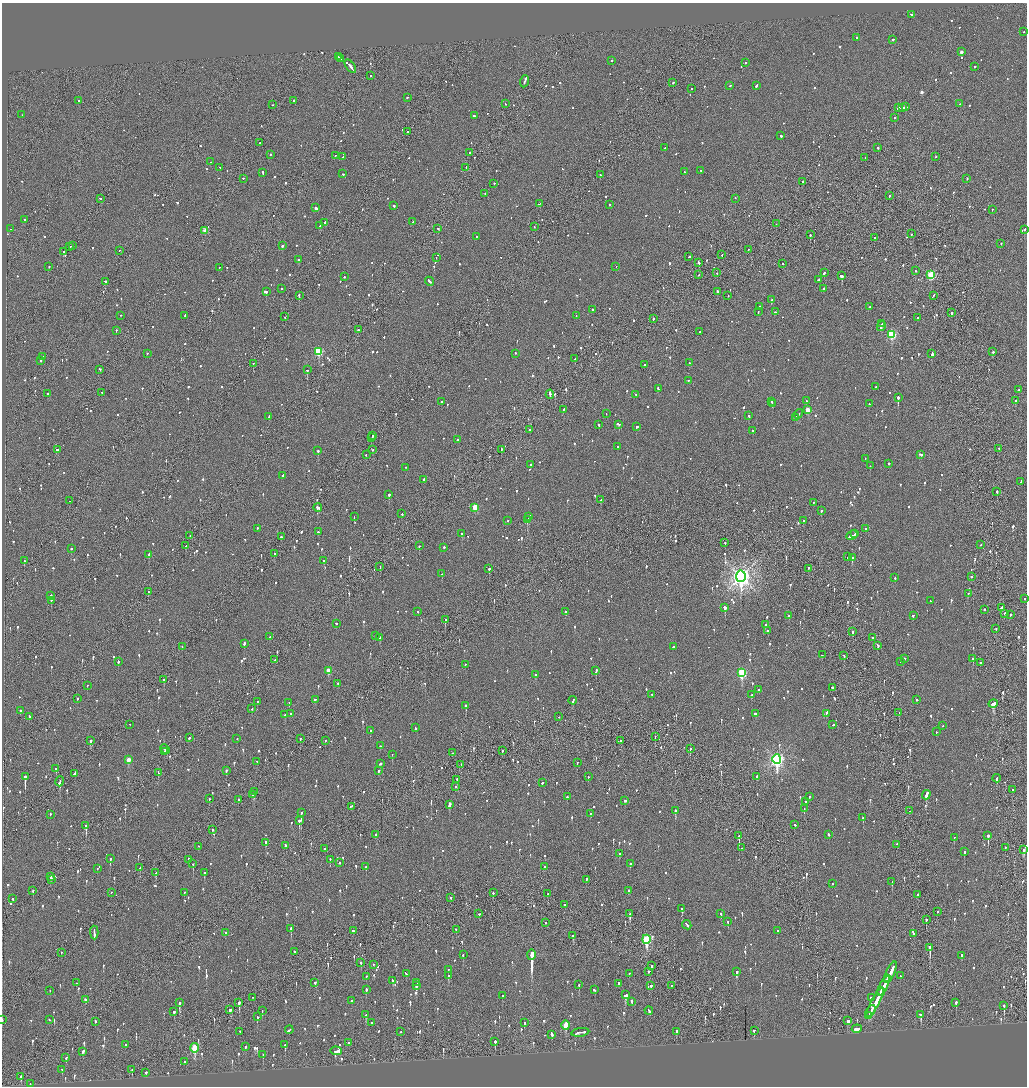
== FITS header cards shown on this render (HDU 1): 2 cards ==
NAXIS1  =                 2050
NAXIS2  =                 2168

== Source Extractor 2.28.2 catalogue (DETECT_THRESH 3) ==
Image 2050 x 2168 px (HDU 1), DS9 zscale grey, zoomed out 1/2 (1 PNG px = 2 x 2 image px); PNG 1029 x 1088 px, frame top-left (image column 2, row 2168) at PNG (2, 3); each listed source drawn as its Kron ellipse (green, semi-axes under 4 px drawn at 4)
Background -0.0968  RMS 0.066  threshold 0.199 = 3 sigma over >= 5 px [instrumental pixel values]
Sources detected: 1494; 50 cannot appear on this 1/2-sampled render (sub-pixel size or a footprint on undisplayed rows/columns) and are neither listed nor drawn; of the other 1444, the 500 brightest by FLUX_AUTO listed and drawn (944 fainter detections omitted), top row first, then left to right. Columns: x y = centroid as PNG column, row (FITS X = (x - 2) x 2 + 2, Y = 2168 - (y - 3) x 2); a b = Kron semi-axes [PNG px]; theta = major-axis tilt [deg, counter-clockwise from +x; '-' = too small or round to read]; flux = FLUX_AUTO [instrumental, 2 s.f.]
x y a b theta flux
911 15 3 2 - 160
1024 32 2 2 - 57
857 38 2 2 - 110
893 40 2 2 - 110
961 52 2 2 - 61
338 57 3 2 - 130
340 59 3 1 - 85
612 61 2 2 - 210
745 63 2 2 - 93
350 67 8 2 -53 470
975 67 2 2 - 92
371 76 2 2 - 78
524 82 6 2 70 490
673 83 2 2 - 100
730 86 2 2 - 94
756 86 3 2 - 170
692 89 2 2 - 79
407 98 2 2 - 140
79 101 2 2 - 200
294 101 2 2 - 130
505 104 2 2 - 110
960 104 3 2 - 85
272 105 2 2 - 58
905 107 3 2 - 120
898 108 4 2 - 270
903 108 3 2 - 110
22 115 2 1 - 58
474 116 2 2 - 95
895 118 2 2 - 84
407 132 2 2 - 100
781 136 2 2 - 180
260 143 2 2 - 66
664 148 2 2 - 99
878 148 2 1 - 430
469 153 2 2 - 67
271 155 2 2 - 97
335 156 2 1 - 77
343 157 2 2 - 150
936 157 2 1 - 70
865 158 3 2 - 140
210 162 2 1 - 61
220 168 2 2 - 61
466 168 2 2 - 540
701 171 2 2 - 100
684 172 2 2 - 63
263 173 4 2 - 88
343 174 2 2 - 65
600 175 2 2 - 67
243 179 2 2 - 67
967 179 2 2 - 72
803 182 2 2 - 420
494 184 2 2 - 67
485 194 2 2 - 81
889 196 2 2 - 120
100 199 3 2 - 110
735 199 2 2 - 88
539 204 4 1 - 130
610 205 2 2 - 85
394 206 2 2 - 130
316 208 3 2 - 620
992 210 2 1 - 63
24 220 2 2 - 98
413 222 2 2 - 58
325 223 3 2 - 110
776 224 2 1 - 120
319 226 2 2 - 260
534 227 2 1 - 73
10 229 2 2 - 74
438 229 2 2 - 72
1024 230 2 2 - 250
205 231 3 2 - 200
911 234 2 2 - 110
810 235 2 2 - 320
476 237 2 2 - 59
875 238 2 2 - 63
1001 244 2 2 - 57
73 246 2 1 - 69
282 246 2 2 - 420
70 247 3 1 - 130
748 250 2 2 - 100
119 251 2 1 - 120
63 252 2 2 - 360
722 255 2 1 - 71
689 257 2 2 - 93
436 258 2 1 - 91
299 260 2 2 - 200
698 263 3 2 - 80
783 264 2 2 - 75
49 267 2 2 - 78
616 267 2 2 - 75
219 268 2 2 - 61
915 271 2 2 - 68
717 273 2 1 - 63
824 273 3 2 - 130
699 275 2 1 - 120
931 275 3 3 - 840
841 276 3 2 - 750
344 277 2 2 - 80
819 280 4 2 - 140
105 282 4 2 - 200
430 282 5 2 - 180
282 289 2 2 - 76
824 289 2 2 - 350
266 292 3 2 - 420
718 292 3 2 - 140
299 296 3 1 - 280
728 296 2 2 - 56
933 296 3 1 - 90
772 300 2 2 - 65
760 307 2 2 - 72
870 307 2 2 - 68
592 310 2 2 - 93
758 312 3 2 - 85
775 312 2 2 - 220
952 313 2 2 - 320
121 316 2 2 - 81
185 316 2 2 - 190
576 316 2 1 - 67
285 317 2 1 - 110
918 318 2 2 - 62
653 319 2 2 - 100
882 324 3 1 - 76
881 326 5 2 - 210
358 330 2 1 - 190
116 331 2 2 - 62
700 332 2 1 - 57
892 335 3 3 - 1200
319 352 3 3 - 930
993 352 2 2 - 250
147 354 2 2 - 64
515 354 2 2 - 71
932 354 4 2 - 260
42 357 2 2 - 78
575 359 2 2 - 75
41 361 2 2 - 73
689 363 2 2 - 110
253 364 2 1 - 130
644 365 2 2 - 120
100 370 2 2 - 65
307 370 2 2 - 200
688 381 2 2 - 70
876 387 2 2 - 56
658 389 3 2 - 160
1018 390 2 2 - 160
102 393 2 2 - 75
48 394 2 2 - 110
550 395 4 2 - 270
636 395 2 2 - 66
898 398 2 2 - 870
806 401 2 2 - 130
1015 401 2 2 - 150
441 402 2 2 - 160
772 402 2 2 - 140
772 404 2 2 - 120
869 404 2 2 - 110
563 410 3 2 - 140
808 410 3 3 - 310
606 414 2 1 - 63
798 414 5 2 - 170
749 416 2 2 - 210
269 417 3 2 - 85
796 418 4 2 - 130
619 424 3 2 - 120
599 425 2 2 - 68
637 427 2 2 - 86
529 430 2 1 - 130
753 431 2 2 - 210
373 436 2 2 - 140
371 438 3 1 - 180
458 440 2 2 - 420
617 447 2 2 - 87
999 449 2 2 - 63
58 450 3 2 - 170
372 450 2 1 - 100
501 450 2 2 - 110
318 451 2 2 - 380
366 455 2 2 - 70
920 455 4 2 - 140
865 459 2 1 - 71
889 464 2 2 - 230
531 465 2 2 - 120
870 466 2 2 - 85
406 468 2 2 - 69
283 476 3 2 - 61
424 480 2 2 - 120
1021 482 3 2 - 91
997 492 2 2 - 180
389 495 2 2 - 250
600 500 2 2 - 200
70 501 2 1 - 72
813 503 2 2 - 59
318 508 4 2 - 370
475 508 3 3 - 340
821 511 2 2 - 83
402 514 2 2 - 150
354 517 2 2 - 65
529 517 3 2 - 180
527 520 4 2 - 300
508 521 2 2 - 87
804 521 2 2 - 220
257 529 2 2 - 68
865 529 2 2 - 96
318 532 2 2 - 350
462 534 2 2 - 110
855 534 2 2 - 77
190 536 2 1 - 140
852 536 6 2 28 300
281 537 2 2 - 300
725 543 2 2 - 73
980 545 2 2 - 69
186 546 2 2 - 100
419 546 2 2 - 70
444 548 2 2 - 140
71 549 2 1 - 260
274 554 2 1 - 250
149 555 3 2 - 140
848 557 3 2 - 99
852 558 2 2 - 110
24 561 2 1 - 91
324 561 2 2 - 210
380 567 2 1 - 120
489 569 2 2 - 370
809 569 2 2 - 140
442 574 2 2 - 60
741 577 5 5 - 8800
971 577 2 2 - 89
895 578 2 2 - 56
148 592 2 2 - 73
968 594 2 2 - 76
51 596 2 2 - 100
1024 599 2 2 - 98
51 601 2 1 - 140
930 601 2 2 - 94
725 608 2 2 - 460
1001 608 3 1 - 230
985 610 2 2 - 110
418 612 2 2 - 59
565 612 2 2 - 110
1004 614 2 2 - 100
1011 615 2 2 - 66
789 616 3 2 - 120
913 616 2 2 - 81
445 620 2 2 - 110
336 624 2 2 - 81
765 625 2 2 - 140
996 629 2 2 - 61
768 631 2 2 - 58
853 632 3 1 - 710
375 636 3 2 - 99
270 637 2 2 - 72
380 638 2 2 - 220
872 638 2 2 - 65
244 644 3 2 - 89
878 646 3 2 - 98
182 647 2 1 - 100
673 647 2 2 - 58
822 655 3 2 - 140
844 656 2 2 - 83
904 659 2 2 - 380
973 659 2 2 - 150
275 660 2 2 - 180
118 662 2 2 - 110
901 662 2 2 - 91
980 663 2 1 - 69
465 665 2 2 - 96
328 671 3 2 - 180
596 671 3 2 - 100
742 673 4 3 - 1300
535 675 3 2 - 72
164 680 2 2 - 200
338 684 2 2 - 71
87 686 2 2 - 230
832 688 2 2 - 190
759 690 2 2 - 110
652 695 2 2 - 59
751 695 2 2 - 59
77 699 2 2 - 79
315 700 2 2 - 110
917 700 2 2 - 140
573 701 4 2 - 220
257 702 2 2 - 90
289 703 2 2 - 170
993 704 4 2 - 870
466 706 3 2 - 210
252 709 2 2 - 63
20 711 2 2 - 78
899 713 2 2 - 130
290 714 2 2 - 61
756 714 4 2 - 130
826 714 3 2 - 84
285 715 2 2 - 91
29 717 3 2 - 62
559 717 2 2 - 78
130 725 2 2 - 59
833 725 2 2 - 61
943 726 2 2 - 73
415 728 2 2 - 100
370 731 2 2 - 68
936 732 2 2 - 71
655 737 2 1 - 70
189 738 2 2 - 230
237 739 2 2 - 74
300 739 2 2 - 140
91 741 3 2 - 75
325 741 2 1 - 80
621 741 2 1 - 270
380 746 2 2 - 87
690 749 2 2 - 78
165 750 5 2 - 160
502 751 2 2 - 65
165 752 2 2 - 270
453 753 2 1 - 110
392 755 2 1 - 110
129 760 3 2 - 180
777 760 5 4 - 3800
257 762 2 1 - 180
577 763 2 2 - 75
380 764 3 2 - 90
461 765 2 2 - 61
56 769 3 2 - 310
226 771 2 2 - 220
379 771 2 2 - 68
158 773 3 1 - 160
74 774 4 2 - 140
25 777 3 2 - 5200
588 777 2 2 - 66
757 777 2 2 - 140
997 779 4 2 - 110
457 780 3 2 - 110
60 782 5 2 - 240
542 783 2 2 - 130
455 787 2 1 - 120
1013 790 2 2 - 100
254 792 2 1 - 210
253 795 2 2 - 120
926 795 5 2 - 580
567 797 2 2 - 100
809 797 2 2 - 87
209 799 2 2 - 56
238 800 2 2 - 87
625 801 3 2 - 70
806 802 2 2 - 200
449 805 4 2 - 1100
351 807 4 2 - 98
804 809 2 1 - 140
675 811 3 2 - 320
909 811 2 1 - 99
301 813 2 2 - 440
590 814 2 2 - 64
50 815 2 2 - 81
863 818 2 2 - 110
299 821 3 2 - 300
795 825 2 2 - 63
86 826 3 2 - 780
213 830 2 2 - 250
375 835 2 2 - 120
829 835 3 2 - 87
739 836 2 1 - 480
988 836 3 2 - 530
954 838 2 2 - 110
266 843 3 2 - 190
897 845 2 2 - 310
285 846 2 2 - 150
199 847 2 1 - 70
741 848 2 2 - 64
1005 848 2 2 - 89
324 849 2 1 - 160
1024 850 3 2 - 230
964 852 2 2 - 120
619 854 3 2 - 110
110 859 3 2 - 230
189 860 2 2 - 130
330 860 3 2 - 65
340 863 2 2 - 120
193 864 2 1 - 250
630 864 3 2 - 62
366 867 2 2 - 62
545 867 2 2 - 120
140 868 2 2 - 66
97 869 2 2 - 120
156 873 3 2 - 100
204 873 3 2 - 210
51 877 2 2 - 88
52 880 3 2 - 120
587 880 2 2 - 270
892 882 2 2 - 170
832 884 2 2 - 71
33 891 3 2 - 100
628 891 2 2 - 120
111 893 2 2 - 60
184 893 2 2 - 82
493 893 2 2 - 61
548 894 2 2 - 76
918 895 2 1 - 58
451 898 2 2 - 76
13 899 2 2 - 94
564 905 2 2 - 210
682 909 3 2 - 170
937 912 2 2 - 62
479 914 2 2 - 91
630 914 4 2 - 320
721 914 3 2 - 60
926 920 2 2 - 140
728 922 2 2 - 97
546 923 2 1 - 77
687 925 5 2 - 170
291 929 2 2 - 230
456 930 2 2 - 63
354 931 3 2 - 140
777 931 2 2 - 110
94 933 7 2 -87 320
226 933 3 2 - 120
913 934 2 2 - 67
573 936 2 2 - 60
646 940 4 3 - 1100
930 948 3 2 - 940
294 952 2 2 - 100
61 953 2 2 - 87
463 955 3 2 - 76
531 955 5 2 - 34000
962 956 3 2 - 69
361 963 2 2 - 76
373 965 2 2 - 66
651 966 3 2 - 290
448 970 2 2 - 88
649 972 2 2 - 390
736 972 3 2 - 270
890 972 11 2 65 570
406 974 4 2 - 170
629 974 2 2 - 56
448 976 2 2 - 220
900 976 2 2 - 120
366 977 2 2 - 67
888 979 4 2 - 160
392 981 3 2 - 360
76 983 2 2 - 83
315 983 2 2 - 96
417 983 2 1 - 100
619 984 2 2 - 140
579 985 3 2 - 90
416 986 3 2 - 98
651 986 2 2 - 130
671 986 2 1 - 63
884 986 10 2 64 590
366 990 2 2 - 120
595 990 3 2 - 99
50 991 2 2 - 65
881 992 5 2 - 210
625 995 3 3 - 300
502 996 2 2 - 64
252 998 2 1 - 97
871 998 3 2 - 430
85 1000 3 2 - 72
351 1001 2 2 - 410
632 1002 3 2 - 130
179 1003 3 2 - 470
239 1003 2 2 - 1000
875 1003 16 2 62 930
956 1003 3 2 - 230
1004 1006 3 2 - 250
230 1010 3 2 - 170
262 1011 3 2 - 96
649 1011 4 2 - 150
174 1012 2 2 - 190
871 1012 6 2 63 310
366 1015 3 2 - 85
921 1015 3 2 - 210
868 1016 3 2 - 120
257 1017 3 2 - 67
2 1020 2 1 - 93
49 1020 2 2 - 100
848 1021 3 2 - 130
95 1022 2 2 - 94
372 1023 2 2 - 75
524 1023 3 2 - 71
566 1025 4 3 - 460
857 1029 5 2 - 290
289 1030 4 2 - 270
754 1031 2 2 - 110
240 1032 2 2 - 95
401 1032 2 2 - 83
676 1032 3 2 - 110
580 1033 9 2 8 320
552 1035 4 2 - 130
495 1042 2 2 - 500
349 1043 2 2 - 99
125 1045 2 2 - 86
285 1045 3 2 - 270
245 1047 3 2 - 73
195 1048 5 3 - 750
336 1051 6 2 -2 210
83 1052 3 2 - 130
263 1055 2 2 - 81
66 1058 3 2 - 67
185 1062 2 2 - 78
62 1070 2 2 - 86
132 1070 3 2 - 100
146 1073 2 2 - 130
21 1077 3 2 - 140
30 1084 2 1 - 78
At the frame edge (FLAGS 8, measured only in part): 1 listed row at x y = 2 1020
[944 fainter detections neither listed nor drawn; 50 sub-pixel or undisplayed-footprint detections neither listed nor drawn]